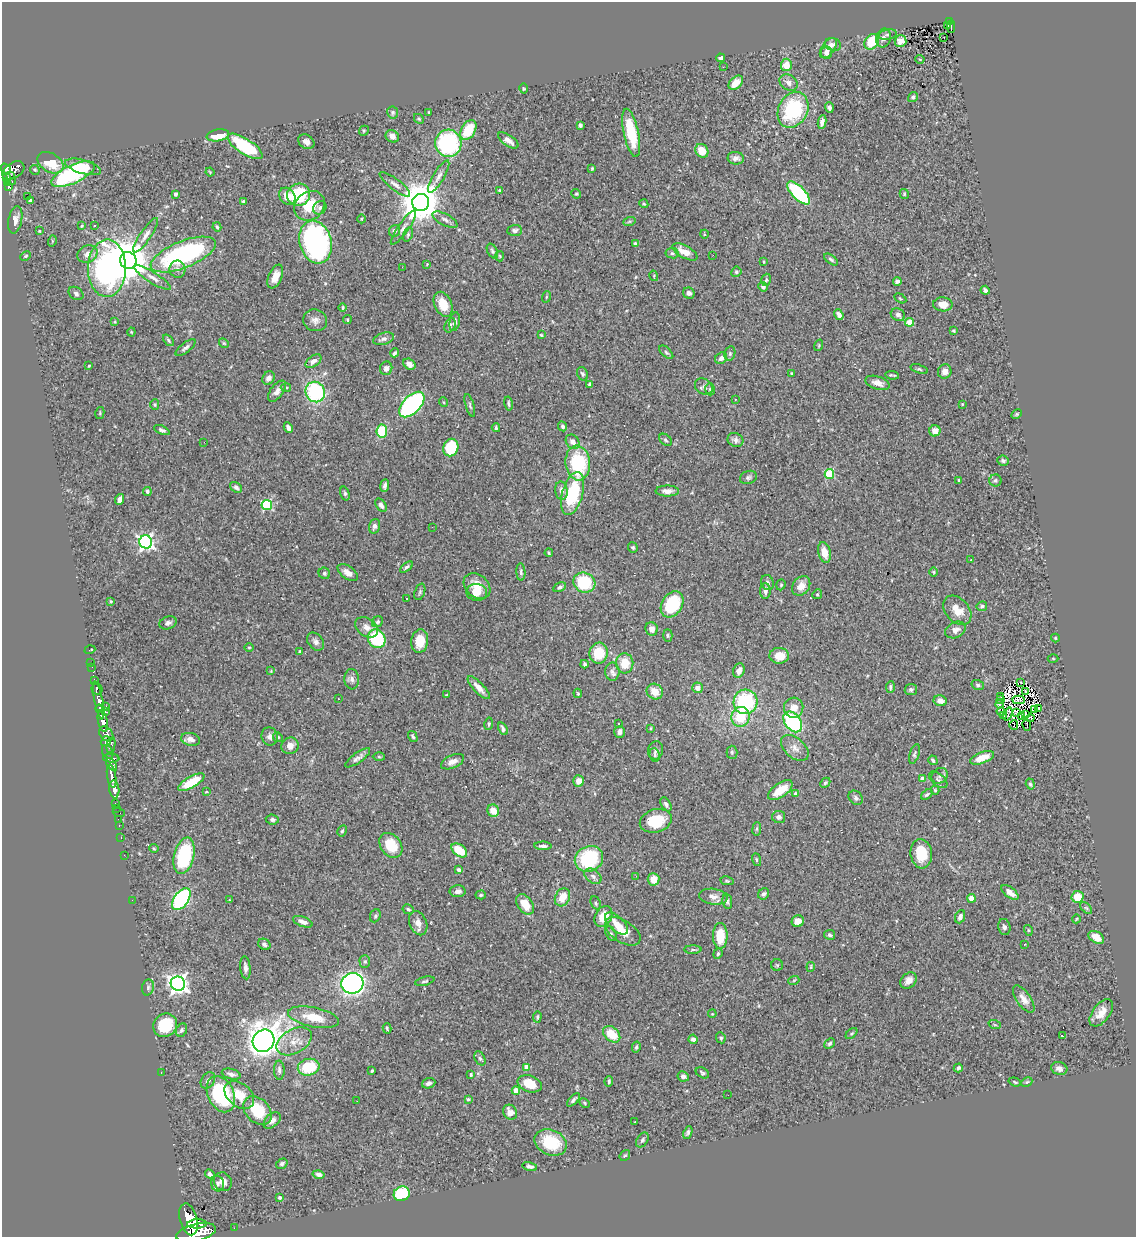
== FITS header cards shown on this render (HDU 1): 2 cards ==
NAXIS1  =                 1134
NAXIS2  =                 1235

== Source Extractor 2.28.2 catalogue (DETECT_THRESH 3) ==
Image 1134 x 1235 px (HDU 1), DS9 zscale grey, 1 PNG px = 1 image px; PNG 1138 x 1239 px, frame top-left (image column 1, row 1235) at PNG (2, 2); each listed source drawn as its Kron ellipse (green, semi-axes under 4 px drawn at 4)
Background 0.869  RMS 0.027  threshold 0.0816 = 3 sigma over >= 5 px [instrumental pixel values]
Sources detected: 457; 5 with non-positive FLUX_AUTO (blend fragments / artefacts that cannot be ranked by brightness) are neither listed nor drawn; the other 452 listed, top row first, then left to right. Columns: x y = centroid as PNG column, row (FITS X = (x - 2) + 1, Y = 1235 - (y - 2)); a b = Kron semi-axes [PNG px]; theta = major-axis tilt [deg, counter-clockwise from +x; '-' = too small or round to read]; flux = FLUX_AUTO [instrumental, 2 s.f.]
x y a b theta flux
949 22 4 4 - 94
948 25 3 3 - 25
951 26 6 2 87 30
888 35 9 5 10 4.2
944 37 3 2 - 2.6
883 38 9 7 77 8.4
900 41 6 6 - 12
871 42 8 6 54 57
833 45 8 6 -17 6.3
828 48 11 6 54 14
826 53 6 5 - 6.6
721 58 4 4 - 5.6
920 59 4 4 - 1.8
786 65 6 5 - 24
723 67 2 2 - 4.7
736 83 8 5 43 25
789 83 10 7 -33 9.3
524 89 5 4 - 2
913 97 5 4 - 4.7
829 107 5 4 - 5.5
793 110 19 14 62 140
393 112 6 5 - 3
429 112 3 2 - 1.8
419 119 5 4 - 2.5
822 122 7 4 81 7.8
580 125 4 4 - 6
468 130 11 7 59 57
364 131 5 4 - 2.5
631 133 25 7 -78 74
218 135 11 6 9 36
392 136 7 6 - 11
508 140 12 5 -34 12
306 142 8 6 -34 8.3
448 143 13 13 - 230
245 146 20 7 -33 110
702 151 7 6 - 25
736 158 8 6 -6 7.6
50 163 14 9 -30 48
83 167 18 7 -16 40
6 168 6 4 -37 560
592 168 4 3 - 2.2
13 170 12 7 31 920
35 170 5 4 - 2.7
210 172 4 3 - 1.6
73 174 23 9 24 240
10 175 3 2 - 66
439 176 18 5 59 11
7 177 4 3 - 140
12 181 3 2 - 24
7 183 4 3 - 210
395 184 19 5 -38 9.5
8 187 4 3 - 61
499 190 3 3 - 2.7
799 193 15 6 -45 160
176 194 4 3 - 3.6
576 194 5 4 - 2.2
904 194 5 4 - 2
298 195 12 11 - 91
27 196 2 2 - 2300
287 196 9 7 -53 17
30 201 3 2 - 5.7
243 201 4 3 - 2.9
421 202 8 8 - 6100
644 204 5 3 - 1.9
310 206 16 14 40 50
320 208 7 6 - 5.2
361 219 4 3 - 1.7
15 220 14 6 79 12
445 220 14 5 -28 8
629 222 6 4 19 2.5
95 225 2 2 - 1.6
82 226 4 3 - 2.1
217 227 4 3 - 2.6
403 228 20 5 55 10
515 230 7 5 3 5
39 231 4 4 - 1.6
394 231 6 5 - 6.1
704 234 4 3 - 1.7
146 235 20 5 55 11
408 235 7 4 73 3.4
52 241 5 3 - 1.8
316 242 22 16 -74 400
635 243 4 3 - 2.7
492 251 8 5 -61 3.5
685 252 14 6 -28 23
672 253 7 5 -10 4
87 254 10 8 26 10
183 255 35 13 22 300
713 255 2 2 - 7.8
26 256 6 4 28 2.4
500 256 5 3 - 1.7
831 259 8 4 -37 3.7
128 260 8 8 - 7000
764 262 4 3 - 1.5
427 264 3 2 - 1.2
402 267 2 2 - 3.2
107 268 28 19 89 410
177 269 8 8 - 7.1
736 272 5 5 - 3.2
275 276 12 6 66 19
654 276 5 3 - 1.8
153 278 21 5 -32 11
766 280 6 4 74 2.6
897 281 4 4 - 5.5
763 287 5 4 - 5.6
985 290 4 4 - 5.2
76 293 8 6 -35 4.6
689 293 6 5 - 6.8
546 297 6 3 71 2.1
900 298 6 3 -30 1.8
443 304 13 8 -66 37
943 304 9 7 -2 22
343 308 4 2 - 1.8
839 314 6 4 -52 8.6
898 315 7 6 - 5.7
315 320 12 10 -21 11
347 320 4 3 - 1.8
115 322 4 3 - 1.5
455 322 9 5 79 6.6
910 322 4 4 - 43
450 325 7 5 65 4.3
954 331 3 3 - 2.1
131 332 4 4 - 1.7
541 335 3 2 - 1.8
383 339 11 5 17 7.1
168 340 7 4 -50 3.1
224 343 5 4 - 2
819 345 6 3 72 1.9
186 348 12 4 38 5.8
666 352 8 4 -44 3.6
395 353 4 3 - 4.4
730 353 7 5 76 3.4
721 358 6 5 - 7.5
313 361 9 5 37 9.1
409 364 6 5 - 9.3
89 366 3 2 - 1.6
386 368 7 6 - 7.7
919 369 9 4 -18 3
945 371 7 6 - 11
582 374 7 5 -63 4.3
792 374 4 3 - 2.4
892 375 7 2 -6 2.7
269 378 7 5 50 8.2
878 383 12 6 -17 11
590 384 4 3 - 4.8
704 387 9 7 -34 6.8
286 388 5 3 - 1.9
710 389 6 5 - 3.4
277 391 12 6 52 11
315 392 10 9 - 170
735 399 3 3 - 2.4
443 402 5 3 - 1.5
509 403 7 3 -79 3.3
412 404 15 8 46 310
962 404 3 3 - 1.4
155 405 5 4 - 2.5
470 405 12 4 -74 4
100 413 6 4 76 2.1
1016 414 6 4 28 2.5
563 426 5 4 - 3.8
288 428 5 4 - 7.4
496 428 4 3 - 2.7
162 430 8 4 -23 4.5
382 431 6 5 - 68
935 431 5 5 - 15
665 440 7 5 -41 3.4
735 440 8 6 -28 6.2
204 442 2 2 - 3
573 442 8 6 -49 10
451 448 9 7 69 94
1003 461 6 5 - 4.4
578 463 17 12 -83 130
829 474 5 4 - 87
748 477 8 6 21 5
959 480 3 3 - 3.2
995 480 6 6 - 3.3
385 485 6 4 83 5.5
236 487 6 5 - 5.1
147 491 4 4 - 4
561 491 9 6 -82 9.2
667 491 11 5 0 9.8
345 493 7 4 -73 3.4
573 493 22 10 74 110
120 499 5 4 - 12
267 505 5 5 - 160
381 505 7 5 -54 7.1
374 526 7 5 72 6.6
432 527 2 2 - 3.8
146 542 6 6 - 530
633 547 5 4 - 2.7
824 552 10 6 -76 20
549 553 4 3 - 2.3
971 560 2 2 - 1.6
406 567 7 3 38 3.5
521 572 9 4 -86 4
934 572 4 3 - 1.8
324 573 6 5 - 3.2
348 573 11 6 -36 13
584 583 11 9 -25 100
767 583 7 6 - 5.6
781 585 6 4 70 2.3
477 586 15 11 -41 31
801 586 10 8 53 17
560 587 7 4 29 4
765 591 8 5 90 7.2
420 592 8 5 70 3.7
477 592 10 8 -7 22
817 594 5 4 - 2.1
406 598 2 2 - 1.4
111 601 4 3 - 1.7
672 604 14 10 58 100
982 606 5 4 - 3.7
957 610 17 11 -48 27
377 622 6 5 - 3.4
168 623 9 6 19 5.7
367 627 12 9 -37 12
652 629 7 6 - 11
955 630 10 7 27 12
668 635 6 4 -88 2.8
1055 638 4 4 - 1.8
377 639 10 8 -59 110
420 641 12 8 82 35
316 642 10 7 -51 7.5
249 647 5 3 - 1.5
90 650 5 2 - 13
300 652 4 3 - 2.8
599 653 10 9 - 54
779 656 10 8 -1 29
1053 658 5 3 - 1.7
91 662 2 2 - 11
625 663 10 8 -86 34
584 664 4 3 - 3.1
92 667 2 2 - 9.4
271 671 4 4 - 1.5
739 671 7 5 68 11
612 672 9 7 -90 6.9
352 679 10 7 -86 6.8
94 680 4 3 - 210
1021 683 3 2 - 2
978 685 6 5 - 3.5
890 687 6 4 85 3.3
479 688 15 5 -47 15
697 688 5 5 - 9.6
97 689 5 5 - 400
911 689 6 5 - 4
655 691 8 7 - 26
1025 691 4 2 - 1
578 693 4 3 - 2.1
446 695 3 2 - 1.2
1001 696 3 2 - 0.61
338 698 3 2 - 3.1
99 700 19 4 -79 1900
1001 700 3 2 - 2.3
1018 700 6 2 -2 4.4
940 701 7 5 -11 12
745 702 12 12 - 150
999 704 4 4 - 4.9
106 706 3 2 - 35
794 708 10 9 - 18
1039 708 4 3 - 3.9
100 709 4 3 - 570
1035 709 3 2 - 0.58
106 712 4 3 - 170
1001 712 4 3 - 1.3
1016 712 3 2 - 0.61
1008 714 6 3 69 1
1026 714 4 3 - 0.11
1003 715 3 2 - 3.1
740 717 10 9 - 57
1021 717 4 3 - 1.7
1030 718 4 2 - 0.73
103 721 11 5 -79 3000
793 722 11 7 -54 200
618 723 3 2 - 3.2
489 724 6 4 80 2.8
1014 725 5 2 - 0.32
1027 725 6 2 -78 1.7
651 728 4 2 - 1.6
503 729 7 4 -63 5.2
620 732 6 5 - 7.8
106 734 8 6 -48 1600
270 736 9 8 - 7.9
278 737 5 4 - 2.3
413 737 6 4 -58 2.9
190 739 9 6 -13 9.7
106 741 5 4 - 510
111 745 8 4 78 220
290 746 9 8 - 13
795 748 16 10 -40 15
656 750 9 7 77 6.2
108 752 7 5 -59 670
732 752 6 5 - 2.9
914 754 10 4 72 4
655 755 7 5 -82 3.1
379 757 6 4 -2 2.6
111 758 8 3 -3 740
358 758 15 5 35 7.6
982 758 12 5 21 29
933 760 5 3 - 3.6
452 762 12 6 24 12
111 764 7 4 -52 870
112 776 12 4 -79 1900
940 776 8 7 - 5.2
922 779 4 4 - 25
938 780 11 6 -39 4.3
579 781 5 5 - 14
191 782 15 5 30 62
825 783 5 4 - 2.5
1030 784 6 4 -72 2.6
114 789 9 5 -82 2000
780 790 14 7 35 36
935 790 4 4 - 2.2
206 792 3 2 - 1.3
796 794 4 4 - 11
927 794 6 3 37 3.1
856 798 8 6 -47 5.3
115 803 3 2 - 31
666 804 7 4 -60 5.3
116 808 3 2 - 21
493 811 6 5 - 22
119 813 6 2 -18 37
779 817 6 6 - 6.7
118 819 2 2 - 18
272 820 6 5 - 4.3
656 821 16 11 15 58
119 826 3 2 - 22
757 829 7 3 82 2.3
342 831 6 4 61 2.9
121 837 3 2 - 23
391 845 14 10 -52 53
543 846 8 3 -2 5.3
154 848 5 3 - 1.9
459 850 9 5 -36 41
921 854 15 10 -82 50
124 855 2 2 - 11
184 856 18 10 76 140
589 859 14 12 29 140
756 860 6 4 -72 2.5
459 870 4 3 - 3.9
593 876 9 6 -37 6.5
636 876 3 2 - 4.3
654 879 6 6 - 26
727 881 7 4 -10 2.5
458 891 8 6 0 8.6
1010 892 10 5 -38 13
764 894 6 5 - 4.5
481 895 5 4 - 2.9
562 897 9 7 63 25
713 897 14 8 -8 13
1077 897 6 6 - 36
971 898 4 4 - 27
181 899 12 7 55 290
132 900 2 2 - 4.2
229 900 4 4 - 1.6
727 901 7 4 -82 4
596 903 7 5 -65 3.2
525 904 11 7 -53 29
1086 908 7 4 -44 3.4
408 909 6 4 -27 3.1
375 916 6 5 - 3.4
603 917 11 8 64 30
960 917 7 5 68 7
1076 919 4 3 - 1.6
798 921 6 5 - 17
303 922 10 5 -21 10
418 923 12 8 -67 14
616 924 14 7 -43 17
1004 927 8 6 -78 4.9
1028 930 5 3 - 1.8
623 931 20 10 -33 30
611 934 8 5 -62 3.6
830 935 5 5 - 3.5
720 936 13 7 -90 46
1096 937 8 5 -32 26
264 944 6 5 - 4.6
1024 944 3 2 - 2.5
693 950 8 4 0 3
718 954 5 4 - 2.5
365 961 6 5 - 3.6
777 965 6 6 - 2.8
811 967 5 3 - 1.8
245 968 11 5 -85 8.3
794 980 5 3 - 1.8
909 980 9 7 47 11
425 981 10 4 13 3.5
352 983 11 10 - 590
178 984 7 7 - 970
148 987 8 6 75 4.3
1024 999 16 7 -55 15
1101 1013 15 8 53 23
712 1014 4 3 - 1.6
314 1017 26 9 -12 39
537 1017 6 3 88 2.7
165 1025 12 11 - 75
995 1025 6 4 -19 2.4
387 1028 5 3 - 2.7
182 1030 7 5 66 4.2
851 1033 7 4 43 2.8
612 1034 10 7 -42 39
1063 1036 3 2 - 20
721 1038 5 4 - 3
693 1039 4 4 - 8.5
264 1041 11 10 - 2200
294 1041 19 12 30 26
830 1043 6 4 44 3.9
636 1047 5 4 - 3
480 1058 7 5 -62 3.9
309 1067 11 8 14 77
527 1067 4 4 - 17
958 1068 4 4 - 5.2
1059 1068 8 6 -18 8.9
279 1070 10 5 -89 5.3
372 1070 3 3 - 2.5
161 1073 3 2 - 1.7
702 1073 7 5 -29 3.2
231 1074 10 5 -15 8.5
471 1074 4 3 - 2.6
683 1076 6 5 - 5.7
208 1080 9 6 57 6.6
609 1081 5 3 - 2.9
1015 1082 6 3 -18 2.5
1027 1082 6 4 24 2.8
429 1083 7 5 20 5.9
530 1084 12 8 -21 42
516 1091 4 4 - 23
221 1094 19 13 -65 190
239 1095 17 11 -39 36
728 1095 2 2 - 3
468 1099 4 4 - 2.3
573 1100 8 4 48 4.6
357 1101 2 2 - 2.6
585 1103 5 4 - 2.4
257 1111 16 12 -47 65
510 1112 8 6 -54 15
272 1120 10 6 43 9.6
635 1122 2 2 - 1.5
688 1132 6 4 69 3.8
642 1140 8 5 57 4
551 1142 17 12 -23 70
625 1155 6 4 50 2.5
282 1164 6 4 32 4
530 1166 7 4 -12 5.3
210 1174 5 4 - 5.1
319 1174 6 4 -13 5.9
223 1182 9 8 - 11
218 1184 8 6 -79 5.9
402 1194 8 7 - 97
279 1198 3 3 - 4
188 1219 16 8 -75 6300
197 1224 10 4 1 2200
234 1228 2 2 - 11
196 1233 20 8 14 6600
At the frame edge (FLAGS 8, measured only in part): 1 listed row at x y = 196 1233
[5 non-positive-flux detections neither listed nor drawn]